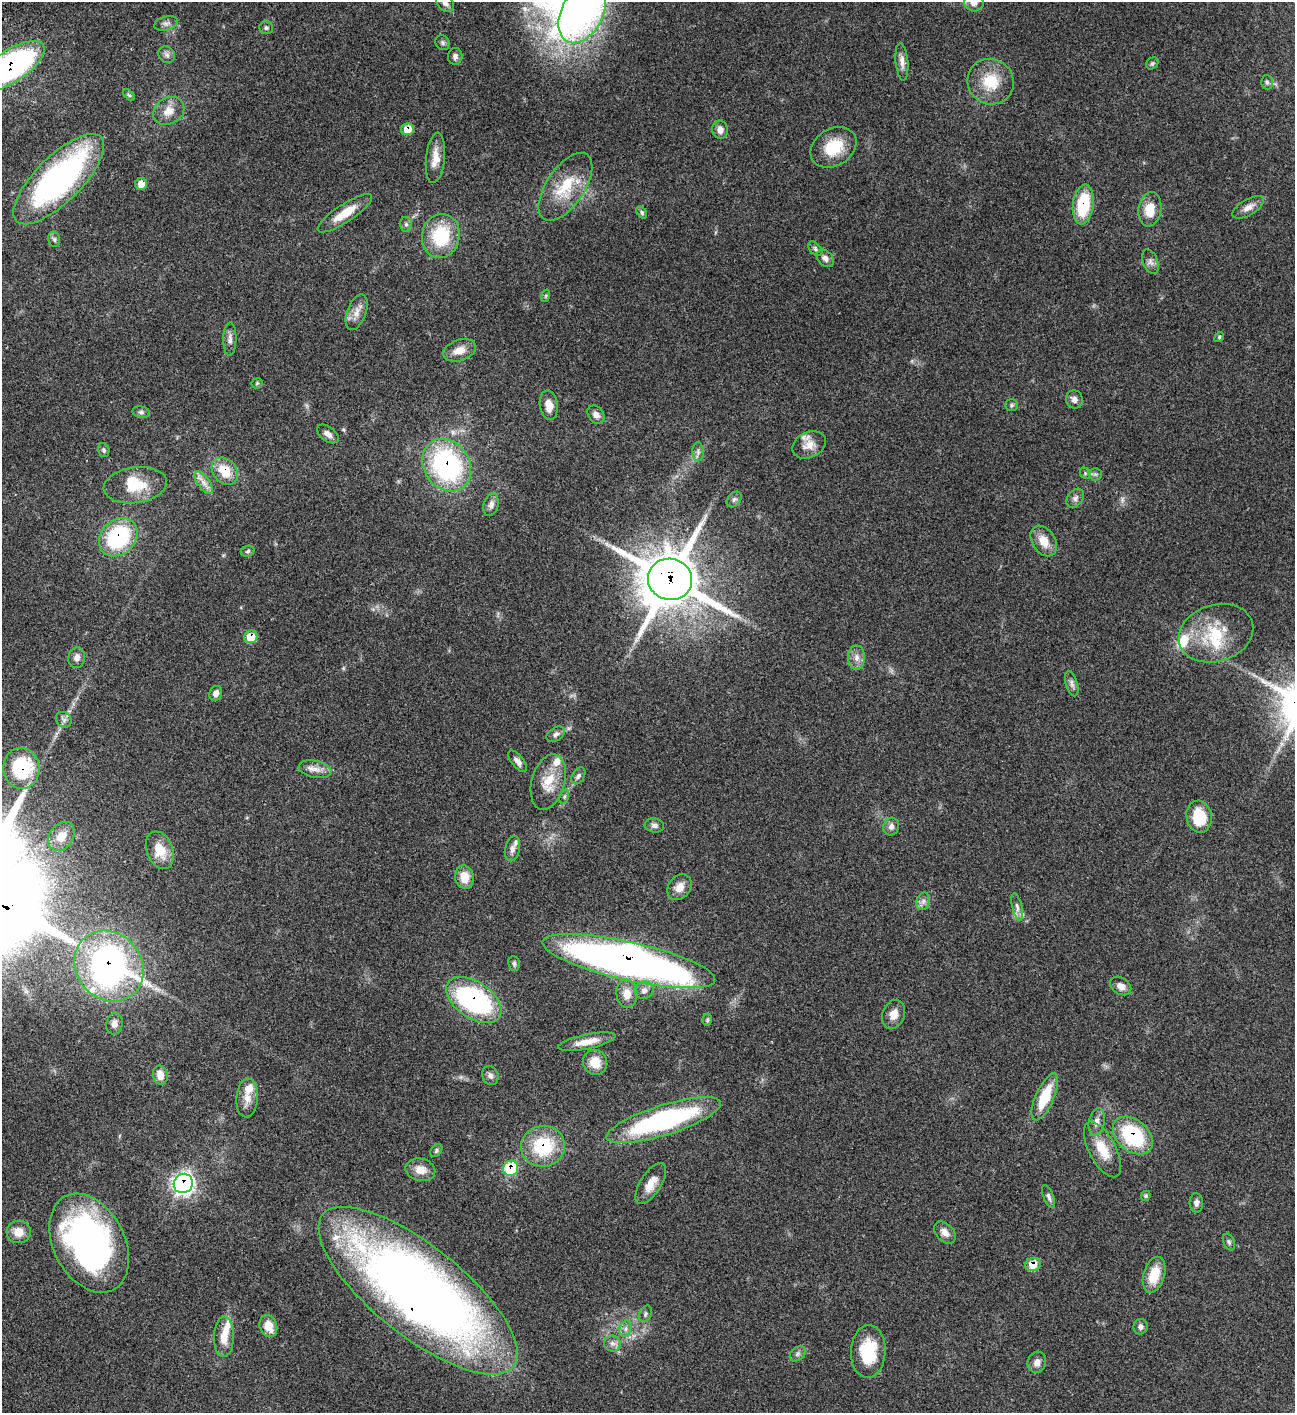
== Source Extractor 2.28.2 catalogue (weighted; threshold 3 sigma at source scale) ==
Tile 11 of 4 x 4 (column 3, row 3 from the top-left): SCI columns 3091-4383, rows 1612-3022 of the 6051 x 6049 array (HDU 1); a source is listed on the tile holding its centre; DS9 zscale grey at full resolution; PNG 1297 x 1415 px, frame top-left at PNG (2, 2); each listed source drawn as its Kron ellipse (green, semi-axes under 4 px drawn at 4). Shown black and unused: <1% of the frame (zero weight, under 3 of 4 exposures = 13% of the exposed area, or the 3 px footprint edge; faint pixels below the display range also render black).
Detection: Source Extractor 2.28.2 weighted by HDU 2 'WHT'; one run over the whole footprint, this tile lists its part. Background 0.0627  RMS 0.0058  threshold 0.0262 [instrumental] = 3 sigma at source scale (4.5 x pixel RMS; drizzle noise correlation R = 1.50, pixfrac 1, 0.05/0.05 arcsec/px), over >= 5 px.
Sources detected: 144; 1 too faint to see at this stretch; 1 inside a brighter object's white glare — neither listed nor drawn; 12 inside a brighter listed object's ellipse — not listed separately; the other 130 listed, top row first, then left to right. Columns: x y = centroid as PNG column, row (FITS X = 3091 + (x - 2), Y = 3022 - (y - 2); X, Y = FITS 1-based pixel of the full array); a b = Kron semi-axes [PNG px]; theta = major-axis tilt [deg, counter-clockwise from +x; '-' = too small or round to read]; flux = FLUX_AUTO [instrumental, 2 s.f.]
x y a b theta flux
445 3 10 7 -42 2.3
974 3 9 8 - 4.2
582 13 32 20 62 30
166 23 12 7 14 2.3
266 28 7 6 - 1.2
443 43 8 7 - 1.4
167 55 9 7 -45 2
455 56 8 7 - 2
902 62 19 6 -84 3.5
1152 63 6 5 - 0.99
11 66 39 16 33 150
991 82 23 22 - 17
1267 82 7 6 - 1.2
129 95 7 4 -44 0.81
169 111 16 13 30 6.4
407 129 6 6 - 8.9
720 130 9 8 - 3.5
833 147 24 18 32 18
435 158 25 9 84 7
59 179 60 23 45 140
141 184 6 6 - 5.3
565 187 39 19 56 22
1083 204 20 10 82 27
1248 207 18 8 30 4.1
1150 209 17 11 82 10
642 212 6 4 -54 0.98
345 213 32 9 33 12
406 224 7 6 - 1.3
441 236 22 19 78 30
54 239 8 5 -74 1.2
815 249 9 5 -47 1.2
825 258 10 7 -46 2.5
1150 262 13 7 -68 2.4
545 296 6 4 71 0.72
357 312 19 9 70 4.9
1219 337 5 4 - 0.73
230 339 16 6 89 2.7
459 350 17 10 19 6.3
257 383 5 5 - 0.73
1074 399 9 8 - 2.5
549 405 15 9 -82 5.4
1011 405 6 5 - 1
141 412 9 5 -8 1.4
596 415 10 7 -52 2.9
328 434 12 7 -37 3.1
809 445 17 12 27 6.3
104 450 7 6 - 1.3
698 452 9 5 -90 1.8
447 465 28 23 -56 89
225 471 15 11 -49 12
1085 473 6 4 -49 0.9
1095 474 6 6 - 1.2
204 483 13 6 -53 3.5
135 485 32 18 8 16
1075 498 10 7 52 2.2
734 499 9 6 49 1.6
491 505 11 7 74 2.9
118 537 21 17 44 53
1044 541 17 11 -57 7.8
248 551 7 5 24 1
670 579 22 20 -15 2700
1216 633 38 28 17 28
251 637 7 6 - 10
857 657 12 8 -90 3.7
77 658 10 8 81 3.2
1072 683 13 5 -73 2.1
216 693 8 6 69 2.8
64 720 9 7 -45 1.9
556 734 10 6 34 1.9
517 761 13 6 -52 2.5
21 768 20 18 -83 39
315 769 16 8 -11 4.3
578 776 9 6 58 1.6
548 782 28 16 74 13
564 796 7 4 71 0.99
1199 817 16 12 -78 18
654 825 10 7 -7 2.2
891 826 9 8 - 2.3
61 836 16 12 53 6.6
512 849 13 7 77 2.9
160 850 19 13 -69 12
464 877 12 9 -80 8
679 887 14 11 53 5.2
923 901 9 6 69 2.2
1017 907 14 5 -77 2
629 961 88 19 -13 420
514 964 7 5 -82 1.2
109 966 37 32 -51 190
1121 986 11 8 -34 3.6
644 990 10 8 16 2.9
627 994 14 10 -85 6.4
474 1000 31 18 -35 87
894 1014 15 11 69 5.5
707 1020 6 4 76 0.86
114 1024 11 8 79 3.3
587 1042 29 7 12 7.8
595 1062 12 12 - 8.8
160 1075 9 7 -78 5.9
490 1075 10 8 -67 2.1
1045 1097 25 9 66 19
247 1098 19 11 86 6.2
664 1120 60 15 17 100
1097 1122 14 8 79 3.3
1133 1135 22 15 -41 43
543 1146 22 20 11 32
1102 1149 30 13 -62 13
436 1150 7 5 51 0.98
511 1168 8 7 - 30
420 1170 15 11 -12 6.2
183 1183 10 9 - 220
651 1184 23 10 57 7.3
1049 1196 12 5 -67 1.6
1146 1196 5 4 - 0.8
1196 1203 10 6 -87 2.4
19 1232 12 11 - 6.6
945 1232 13 8 -47 3.7
1229 1242 9 5 -67 1.2
89 1243 53 35 -63 190
1033 1265 8 6 14 9.8
1154 1275 18 10 74 13
418 1291 122 45 -38 550
645 1314 8 6 65 1.3
268 1326 11 8 -70 7.6
1140 1327 8 7 - 1.9
625 1329 8 5 74 1.9
224 1337 20 10 88 7.7
612 1343 8 8 - 2.3
868 1351 26 17 87 23
798 1354 9 6 43 1.7
1037 1362 11 9 71 3.5
Overlapping masked pixels (flux is a lower limit): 18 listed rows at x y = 11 66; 407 129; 1083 204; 447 465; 225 471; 118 537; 670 579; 251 637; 21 768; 629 961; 109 966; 474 1000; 1133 1135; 543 1146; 511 1168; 183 1183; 1033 1265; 418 1291
Isophote crosses this tile's border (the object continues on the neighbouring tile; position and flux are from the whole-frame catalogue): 4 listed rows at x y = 445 3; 974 3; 11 66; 59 179